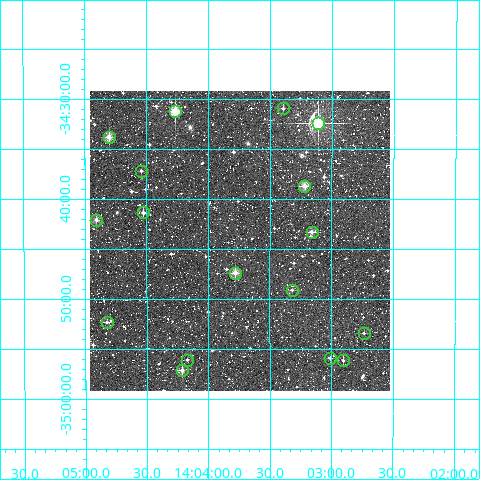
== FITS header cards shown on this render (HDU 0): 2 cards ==
NAXIS1  =                  300
NAXIS2  =                  300

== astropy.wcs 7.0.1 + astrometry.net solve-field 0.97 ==
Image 300 x 300 px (HDU 0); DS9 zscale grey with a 90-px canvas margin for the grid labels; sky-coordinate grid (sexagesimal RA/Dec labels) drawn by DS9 from the SOLVED WCS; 17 Tycho-2 reference stars matched to detected sources circled (green)
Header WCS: RA---TAN/DEC--TAN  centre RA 14:03:45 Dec -34:44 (210.94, -34.74 deg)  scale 6 arcsec/px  FOV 30.0' x 30.0'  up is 0 deg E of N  parity normal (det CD < 0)
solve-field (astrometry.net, Tycho-2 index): VERIFIED the header's WCS against the Tycho-2 star catalogue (verified at 2 index scales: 11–17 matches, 0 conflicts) and refined it, rather than solving blind
Solved WCS: RA---TAN-SIP/DEC--TAN-SIP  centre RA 14:03:45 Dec -34:44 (210.94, -34.74 deg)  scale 6 arcsec/px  FOV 30.0' x 30.0'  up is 0 deg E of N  parity normal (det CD < 0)
The solver's refit moves the header's centre by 1 arcsec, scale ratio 0.9997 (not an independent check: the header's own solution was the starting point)
Tycho-2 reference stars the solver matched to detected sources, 17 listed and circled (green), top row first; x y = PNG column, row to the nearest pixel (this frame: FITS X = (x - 90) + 1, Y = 300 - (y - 91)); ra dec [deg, ICRS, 3 dp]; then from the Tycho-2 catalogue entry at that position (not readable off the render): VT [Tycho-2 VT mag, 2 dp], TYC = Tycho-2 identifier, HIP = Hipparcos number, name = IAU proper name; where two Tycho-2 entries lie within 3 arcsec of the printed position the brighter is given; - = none
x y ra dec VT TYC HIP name
283 108 210.849 -34.516 11.46 7288-1509-1 - -
175 111 211.066 -34.521 9.20 7288-1527-1 68742 -
318 123 210.777 -34.541 7.70 7288-1112-1 68646 -
109 137 211.201 -34.563 9.36 7288-1216-1 68788 -
141 171 211.135 -34.620 11.38 7288-1535-1 - -
304 186 210.804 -34.645 9.89 7288-1562-1 - -
143 212 211.132 -34.690 10.76 7288-1369-1 - -
96 220 211.226 -34.701 10.72 7288-1389-1 - -
312 232 210.790 -34.722 10.93 7288-1333-1 - -
235 273 210.945 -34.790 10.09 7288-1130-1 - -
292 290 210.830 -34.819 11.77 7288-1114-1 - -
107 322 211.206 -34.872 11.32 7288-1356-1 - -
364 333 210.684 -34.890 11.91 7288-1391-1 - -
330 358 210.752 -34.932 11.77 7288-1544-1 - -
187 360 211.043 -34.935 12.06 7288-1523-1 - -
343 360 210.726 -34.936 11.05 7288-1528-1 - -
182 370 211.053 -34.953 10.66 7288-48-1 - -